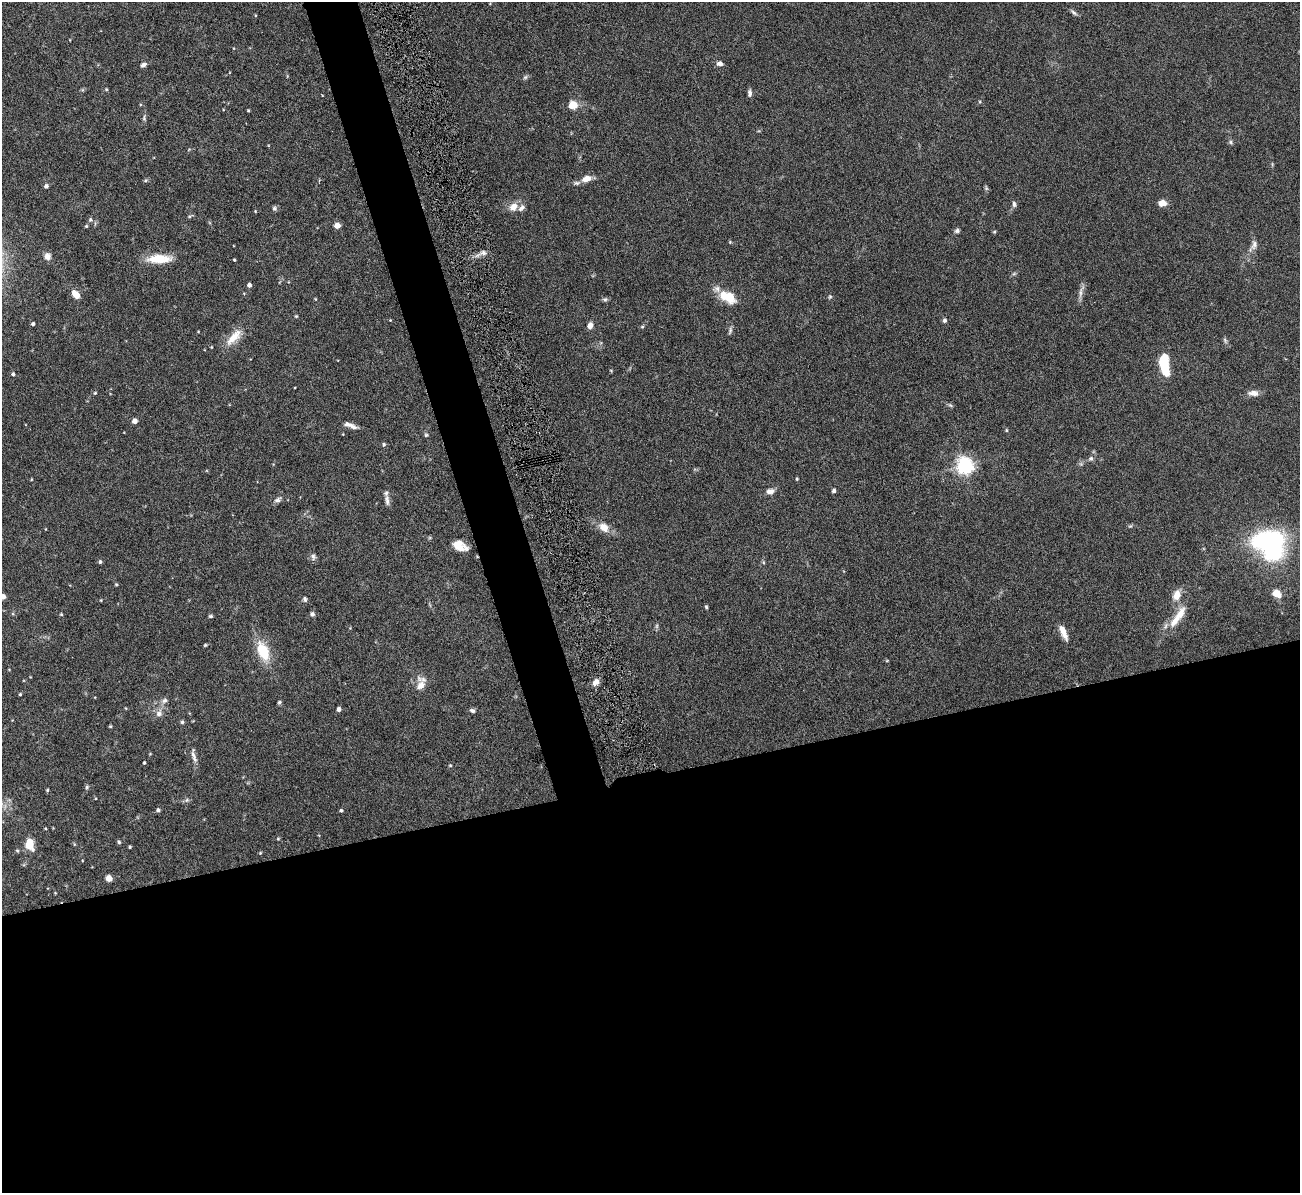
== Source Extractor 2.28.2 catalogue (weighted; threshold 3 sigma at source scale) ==
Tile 15 of 4 x 4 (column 3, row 4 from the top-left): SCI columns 2599-3896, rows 275-1465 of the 5251 x 5196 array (HDU 1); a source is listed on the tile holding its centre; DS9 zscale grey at full resolution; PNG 1302 x 1195 px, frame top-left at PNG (2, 2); no overlay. Shown black and unused: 38% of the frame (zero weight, under 5 of 9 exposures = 3% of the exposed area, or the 3 px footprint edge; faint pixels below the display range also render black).
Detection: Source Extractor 2.28.2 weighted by HDU 2 'WHT'; one run over the whole footprint, this tile lists its part. Background 0.12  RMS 0.0038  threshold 0.0155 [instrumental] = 3 sigma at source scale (4.09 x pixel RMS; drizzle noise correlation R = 1.36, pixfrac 0.8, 0.05/0.05 arcsec/px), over >= 5 px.
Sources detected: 122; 1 too faint to see at this stretch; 2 inside a brighter object's white glare — not listed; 5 inside a brighter listed object's ellipse — not listed separately; the other 114 listed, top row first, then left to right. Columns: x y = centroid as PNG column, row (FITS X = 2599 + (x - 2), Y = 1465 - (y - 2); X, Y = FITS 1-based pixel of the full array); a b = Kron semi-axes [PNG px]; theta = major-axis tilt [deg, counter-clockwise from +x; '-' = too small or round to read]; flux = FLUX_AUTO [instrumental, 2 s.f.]
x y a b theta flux
1074 13 11 4 -40 0.8
720 63 8 6 -8 1.3
143 65 7 5 29 1
525 77 6 5 - 0.62
106 89 5 4 - 0.32
750 93 9 5 89 1.1
573 105 10 9 - 4
248 110 3 3 - 0.34
144 118 8 5 90 0.69
1231 142 6 4 -89 0.56
587 179 12 7 17 2.8
145 180 5 4 - 0.49
46 186 5 4 - 0.86
986 188 6 5 - 0.51
1162 203 8 7 - 2.7
1014 204 8 5 -88 0.9
513 207 13 9 44 3.1
274 208 7 6 - 0.72
255 211 4 3 - 0.25
90 220 7 6 - 0.71
337 225 4 4 - 4.2
86 226 4 4 - 0.4
957 231 7 5 18 0.78
994 232 5 3 - 0.36
730 242 5 4 - 0.33
1254 245 18 8 61 2.3
483 253 7 7 - 1.3
47 256 9 8 - 1.7
159 259 29 10 2 7.8
234 260 4 3 - 0.29
1014 274 6 4 2 0.5
249 285 4 4 - 1.2
1080 293 19 4 83 1.6
76 294 10 6 -49 3.4
729 296 20 11 -63 5.5
830 297 6 5 - 0.46
315 299 5 3 - 0.26
605 299 6 6 - 0.67
296 316 4 4 - 0.38
390 320 3 3 - 0.25
944 320 6 5 - 0.76
33 324 4 3 - 0.67
590 326 6 5 - 2.6
642 327 6 4 1 0.41
730 331 11 5 77 0.78
234 337 28 11 46 5.8
1225 340 9 4 -63 0.73
1165 367 12 7 -85 12
611 371 5 3 - 0.28
13 374 5 4 - 0.63
95 393 4 4 - 0.35
1253 393 13 7 -2 2.3
950 405 8 4 -35 0.58
135 421 4 4 - 2.4
350 425 17 5 -19 2.1
1006 430 5 4 - 0.36
426 435 6 5 - 0.55
384 444 5 5 - 0.58
1091 458 8 6 13 0.84
965 466 6 6 - 130
797 479 4 3 - 0.36
770 491 11 7 2 1.8
834 491 4 4 - 0.91
278 500 11 6 33 1.1
387 501 15 6 -83 1.4
1130 526 6 5 - 0.46
604 527 14 10 -40 3.7
1267 540 34 18 10 41
459 546 17 10 -23 4.5
313 557 10 7 -80 1.1
100 562 5 4 - 0.62
763 562 6 3 -72 0.4
116 584 4 4 - 0.33
1277 593 9 7 -34 4.5
1177 595 14 10 71 3.6
3 597 4 4 - 2.2
305 599 7 6 - 0.73
101 600 4 3 - 0.27
706 607 4 3 - 0.47
61 614 4 4 - 0.34
312 614 6 5 - 0.88
210 616 5 4 - 0.53
1178 617 39 10 55 7
1063 632 17 6 -67 3.6
205 645 5 4 - 0.38
263 651 24 13 -67 11
596 682 9 6 44 2
421 685 19 11 -89 3.8
20 694 4 4 - 0.39
165 700 9 6 26 1.2
279 702 5 4 - 0.61
125 708 4 3 - 0.25
339 709 5 5 - 0.92
472 710 7 5 -16 0.85
159 713 11 8 71 1.9
182 722 6 5 - 0.55
110 726 4 3 - 0.35
194 759 24 5 -81 1.9
144 763 3 3 - 0.35
450 766 5 3 - 0.3
87 787 6 5 - 0.54
47 790 4 4 - 0.35
187 800 6 6 - 0.69
158 810 5 4 - 0.76
341 810 4 4 - 0.54
278 839 4 4 - 0.33
119 842 5 4 - 0.53
29 844 10 7 -78 6.8
74 844 6 3 -72 0.34
130 847 3 3 - 0.41
17 851 5 4 - 0.42
260 853 4 3 - 0.33
109 878 5 5 - 4.7
55 893 3 3 - 0.24
Isophote crosses this tile's border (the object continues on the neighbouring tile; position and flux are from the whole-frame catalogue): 1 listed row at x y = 3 597